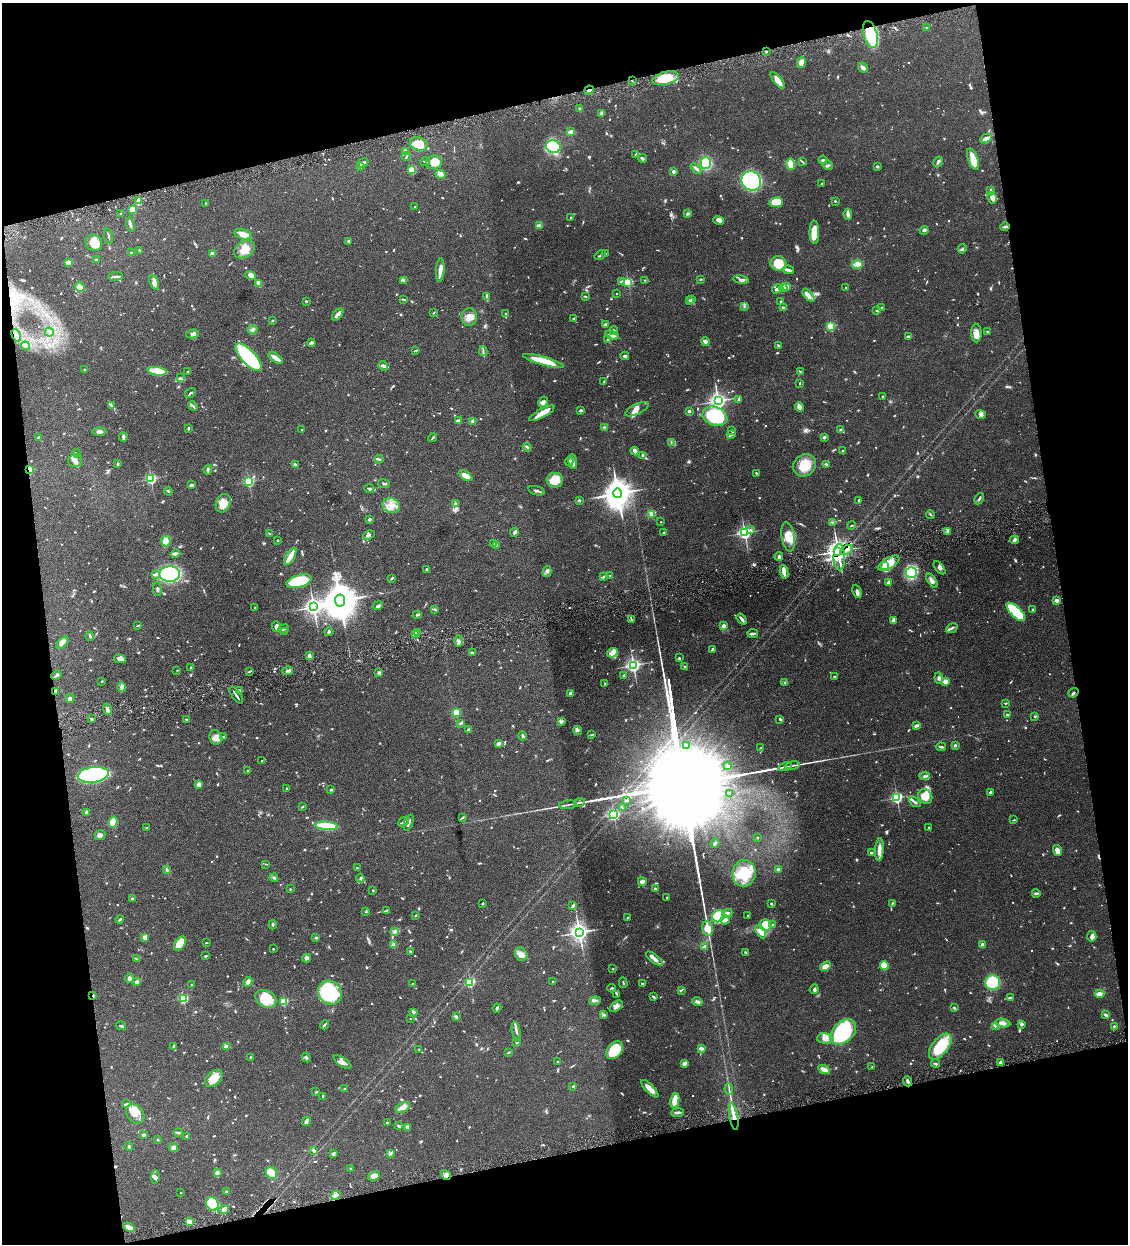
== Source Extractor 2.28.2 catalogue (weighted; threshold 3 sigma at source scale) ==
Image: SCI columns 263-4764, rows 3-4970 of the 4911 x 4971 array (HDU 1 of 3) = the unmasked area's bounding box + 8 px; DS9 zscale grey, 4 x 4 block average (1 PNG px = mean of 4 x 4 image px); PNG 1130 x 1246 px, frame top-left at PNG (2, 3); each listed source drawn as its Kron ellipse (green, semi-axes under 4 px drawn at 4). Shown black and unused: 25% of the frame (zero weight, under 4 of 8 exposures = <1% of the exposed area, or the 3 px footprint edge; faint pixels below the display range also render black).
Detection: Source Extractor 2.28.2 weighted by HDU 2 'WHT'. Background 0.0442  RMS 0.0037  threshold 0.0153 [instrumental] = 3 sigma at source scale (4.09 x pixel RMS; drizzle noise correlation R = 1.36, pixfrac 0.8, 0.05/0.05 arcsec/px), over >= 5 px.
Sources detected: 1273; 17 too faint to see at this stretch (4 x 4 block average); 2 inside a brighter object's white glare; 7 cosmic-ray / hot-pixel residue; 1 long thin detection or spike segment (spike, bleed or trail) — neither listed nor drawn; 39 coinciding with a brighter row at this scale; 73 inside a brighter listed object's ellipse — not listed separately; of the other 1134, all 500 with FLUX_AUTO >= 1.71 (the completeness limit of this list) listed and drawn (634 fainter detections not listed), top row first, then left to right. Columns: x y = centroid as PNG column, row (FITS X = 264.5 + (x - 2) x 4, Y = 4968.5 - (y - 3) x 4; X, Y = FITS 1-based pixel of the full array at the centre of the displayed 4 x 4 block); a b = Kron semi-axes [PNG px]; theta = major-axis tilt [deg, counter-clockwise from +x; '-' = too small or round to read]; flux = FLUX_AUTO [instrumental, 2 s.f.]
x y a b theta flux
926 28 3 2 - 2.8
870 35 14 7 -75 140
766 52 2 2 - 2.3
801 62 6 4 76 14
863 68 5 3 - 7.8
665 78 13 6 13 65
778 80 10 4 -51 20
632 81 2 2 - 1.7
589 90 5 2 - 5.2
580 109 3 2 - 2.2
601 114 3 2 - 6.3
571 132 3 2 - 14
986 138 6 3 28 11
419 144 9 6 -15 51
553 147 7 6 - 160
405 151 4 3 - 6.3
635 154 3 2 - 1.9
407 156 4 2 - 2.6
642 158 4 2 - 4
973 159 11 5 -70 32
823 160 4 2 - 3.9
425 162 4 2 - 1.9
434 162 8 6 10 30
802 162 4 2 - 2.1
938 162 6 3 62 4.8
363 163 6 3 22 7.6
706 163 6 5 - 65
791 164 6 4 -76 29
828 165 5 3 - 3.7
877 166 2 2 - 14
361 167 3 2 - 3.6
696 168 6 3 -42 5.3
412 170 2 2 - 110
673 171 2 2 - 20
440 174 5 4 - 12
751 181 10 9 - 300
821 184 2 2 - 5.1
991 190 4 2 - 2.5
992 198 6 3 -60 17
138 201 4 2 - 19
835 201 3 2 - 2.4
776 202 7 5 8 48
206 204 3 2 - 1.8
414 207 2 2 - 4.2
132 209 2 2 - 91
121 214 2 2 - 1.7
688 214 4 3 - 3.1
848 214 6 2 -86 8.8
571 218 2 2 - 8.4
719 220 5 3 - 11
130 225 7 2 -76 5.3
539 226 4 3 - 7.6
1005 227 4 2 - 3.7
924 230 4 2 - 3.8
814 232 12 4 -89 31
243 234 9 5 -14 20
108 236 7 2 -77 3.4
348 241 2 2 - 4.7
94 243 8 8 - 25
244 249 11 8 34 25
962 249 5 3 - 3.6
139 250 3 2 - 1.9
131 253 2 2 - 12
606 253 3 2 - 2.2
212 254 2 2 - 51
600 255 6 2 35 3.4
96 259 2 2 - 2.9
68 262 3 2 - 12
778 263 8 7 - 52
857 265 5 4 - 10
440 270 12 3 86 13
788 270 6 2 -4 6.3
251 275 5 4 - 9
116 276 7 2 6 5.8
701 279 2 2 - 1.8
404 280 4 3 - 4.2
645 280 3 2 - 2.3
741 280 8 3 -9 9
621 281 3 2 - 2.4
154 282 8 4 -66 8.1
628 282 2 2 - 210
259 283 4 3 - 19
80 287 5 4 - 12
786 287 4 3 - 14
783 288 4 2 - 24
846 288 3 2 - 1.8
777 289 5 3 - 8.2
617 293 2 2 - 2.1
808 295 8 3 -47 13
487 296 4 3 - 3.4
585 296 4 2 - 2
403 299 3 2 - 2
689 300 3 2 - 2.8
692 300 2 2 - 4.1
306 301 2 2 - 11
781 301 3 2 - 3.5
744 306 3 2 - 2.5
783 308 4 2 - 4.7
882 308 3 2 - 4
877 311 2 2 - 5.3
433 313 3 2 - 1.7
338 314 7 2 50 14
506 314 3 2 - 2.9
469 317 9 7 88 16
573 318 3 2 - 1.8
272 320 3 2 - 1.9
606 324 3 2 - 7.4
831 326 2 2 - 160
252 329 5 4 - 6.8
614 331 4 2 - 3.4
987 331 3 2 - 1.8
49 332 4 2 - 1.8
976 333 9 5 -88 13
192 334 6 3 14 5.1
16 335 6 4 -63 11
612 335 7 4 -20 8
908 336 3 2 - 3
608 340 3 2 - 2.9
705 342 4 2 - 15
311 343 4 2 - 9.2
778 345 2 2 - 3.4
25 346 4 4 - 5.3
415 350 4 2 - 2.6
483 351 5 2 - 2.9
625 356 4 2 - 4.5
249 357 18 7 -47 170
276 358 8 3 -36 15
543 361 21 3 -16 66
383 366 5 3 - 4.5
84 370 2 2 - 1.7
157 371 9 3 -7 75
800 371 4 2 - 2.4
188 372 3 2 - 4.2
180 378 3 2 - 2.3
604 382 2 2 - 2.5
800 384 3 2 - 1.8
190 393 6 2 33 2.8
882 397 4 3 - 2.3
738 400 3 2 - 2.7
718 401 3 2 - 1000
543 402 6 3 62 7.4
111 405 4 2 - 2.6
193 406 5 2 - 2.8
799 407 5 3 - 13
637 409 13 5 26 14
581 410 3 2 - 5
689 411 2 2 - 16
542 413 14 4 28 27
981 414 5 3 - 4.5
715 416 13 9 -20 170
459 421 2 2 - 17
473 421 2 2 - 38
604 427 3 2 - 2.5
188 428 3 2 - 2.2
302 430 2 2 - 2
840 430 3 2 - 2.6
99 431 7 4 0 7.7
732 431 3 2 - 1.7
731 435 5 2 - 3.6
38 437 3 2 - 4.4
123 437 5 2 - 5.3
824 437 4 3 - 3.3
433 438 4 2 - 2.6
671 442 4 2 - 1.8
527 447 4 2 - 3.1
635 451 4 3 - 11
842 451 2 2 - 2.9
76 453 4 2 - 2
643 456 3 2 - 6.5
379 459 4 3 - 2.7
75 460 7 6 - 9.9
569 461 5 3 - 4.3
573 462 7 3 -83 8.5
117 464 3 2 - 5.8
826 464 2 2 - 4.1
295 465 3 2 - 6.3
804 465 12 10 39 41
208 469 5 2 - 2.6
29 470 2 2 - 96
756 473 2 2 - 2.1
466 476 7 3 -29 18
151 479 2 2 - 310
555 480 8 7 - 40
249 481 2 2 - 260
384 484 6 2 -6 2.7
191 485 3 2 - 7.5
369 488 5 2 - 3.3
168 491 4 2 - 2.4
537 491 8 2 -15 5.5
618 493 5 4 - 4300
979 499 6 2 60 4
579 500 2 2 - 4.8
858 501 2 2 - 2.2
223 503 10 7 65 24
456 503 4 2 - 2.5
391 506 9 7 -20 20
651 514 3 2 - 3.1
930 515 4 2 - 2.1
369 519 2 2 - 17
661 522 2 2 - 2.5
832 522 3 2 - 2.2
851 525 4 2 - 1.8
751 530 2 2 - 4.9
948 531 2 2 - 2.5
515 532 4 3 - 5.9
664 533 4 2 - 3.2
745 533 2 2 - 580
269 534 3 2 - 3.3
369 535 6 3 26 4.5
788 537 15 6 -81 29
278 540 2 2 - 2.2
1014 540 4 2 - 9.7
166 541 5 5 - 20
494 544 3 2 - 2.5
496 545 4 2 - 1.9
846 550 7 3 31 10
838 551 3 2 - 1900
176 553 4 4 - 4.1
290 556 10 3 61 19
779 557 4 2 - 5.7
839 557 13 5 -88 39
889 563 12 5 31 37
885 566 2 2 - 86
939 568 8 3 -50 6.1
427 569 3 2 - 3.9
547 571 6 4 73 5
784 572 7 3 -81 16
911 572 5 5 - 110
170 574 10 7 1 200
156 575 4 3 - 4.7
610 576 3 2 - 2.3
604 577 3 2 - 2.1
392 578 4 2 - 3.7
299 581 13 6 16 91
932 581 8 3 -55 8.4
889 582 4 3 - 3.5
157 589 7 2 -84 2.8
857 591 6 3 -62 6.5
1056 600 2 2 - 36
340 601 6 5 - 7900
378 606 5 3 - 4.4
313 607 3 3 - 1100
255 608 3 2 - 1.7
435 609 4 2 - 2
1033 609 2 2 - 6.4
1016 612 12 5 -45 130
417 615 5 2 - 2.9
631 619 4 2 - 2.1
742 619 6 2 -53 6.2
893 620 3 3 - 7.9
138 626 4 2 - 2.3
276 626 5 2 - 7.7
723 626 3 2 - 11
952 628 6 2 35 4.1
284 629 5 2 - 4.7
284 632 4 2 - 2.2
329 632 4 2 - 2.8
417 632 3 3 - 5.1
753 633 5 2 - 8
415 635 2 2 - 40
90 636 5 2 - 2.9
459 641 6 2 90 4.8
62 643 7 4 45 18
712 649 3 2 - 3.4
472 652 2 2 - 2.3
612 653 5 4 - 9.4
309 656 4 3 - 6.4
679 658 3 2 - 2.1
120 659 6 3 -10 11
633 665 2 2 - 710
685 667 3 2 - 2.5
191 668 2 2 - 2.1
177 670 2 2 - 4.1
249 671 3 2 - 1.9
288 671 5 3 - 6.6
379 673 2 2 - 24
56 675 5 2 - 4.5
624 675 3 3 - 2
834 676 3 2 - 2.1
939 678 6 3 -85 5.3
102 681 2 2 - 2.5
945 681 2 2 - 47
785 683 2 2 - 4.7
605 684 4 2 - 1.9
121 687 5 2 - 3.3
55 691 3 2 - 4.1
239 691 3 2 - 1.8
571 693 3 2 - 11
1073 693 6 2 38 3.1
236 695 10 2 -55 6.5
70 698 4 4 - 6.8
1005 703 3 2 - 1.8
107 709 6 3 -71 6.8
456 712 2 2 - 120
1007 715 2 2 - 7.3
1035 716 3 2 - 2
92 719 3 2 - 2
780 719 3 2 - 3.6
187 720 3 2 - 1.7
561 721 4 4 - 4.6
461 723 3 3 - 4.5
916 726 4 2 - 5.9
469 730 2 2 - 17
578 730 4 3 - 3.5
591 735 3 2 - 2
523 736 4 2 - 3.8
216 737 7 6 - 13
223 737 2 2 - 1.8
499 743 3 2 - 7.5
955 745 2 2 - 13
687 746 3 2 - 2.6
761 747 3 2 - 2.3
941 747 5 2 - 4.8
262 761 2 2 - 1.8
728 766 3 2 - 2.2
792 766 7 2 11 4.3
785 767 7 2 15 3.5
247 770 2 2 - 2.4
93 775 15 7 7 330
925 776 5 3 - 4.5
199 784 4 3 - 9.9
287 789 3 2 - 2.1
331 790 4 2 - 2.5
991 792 3 2 - 5.7
729 794 3 2 - 2.5
925 796 8 6 -50 27
897 798 2 2 - 410
626 800 4 2 - 2.9
915 802 6 2 -33 4.7
579 803 5 2 - 3.2
568 805 9 2 8 4.7
302 807 2 2 - 2.2
622 808 4 2 - 1.9
86 812 3 2 - 4.8
614 815 2 2 - 330
462 818 4 2 - 2.4
1014 820 3 2 - 2.4
113 822 5 4 - 53
403 822 5 2 - 4.6
409 823 8 2 67 6.1
327 826 11 3 -5 100
929 827 2 2 - 3.5
147 828 3 2 - 1.8
100 835 5 5 - 7.7
758 837 2 2 - 4
715 843 4 2 - 4.9
879 849 11 4 86 14
1057 851 6 3 -74 9.3
871 853 2 2 - 7.7
266 864 3 2 - 1.8
357 868 2 2 - 1.8
778 869 3 2 - 3.7
166 870 3 2 - 2.4
744 873 13 11 81 69
274 878 4 3 - 3.9
360 878 4 3 - 3.3
642 881 4 3 - 8.9
290 889 2 2 - 1.8
655 889 2 2 - 15
373 890 2 2 - 2.8
1036 893 4 3 - 3.9
667 897 2 2 - 1.8
132 898 4 2 - 2.5
483 903 3 2 - 2.6
892 903 3 2 - 2
771 904 2 2 - 2.2
573 905 2 2 - 3
387 910 3 2 - 2
366 911 3 2 - 1.8
727 913 5 3 - 7.5
416 915 2 2 - 3.1
748 915 2 2 - 1.9
719 916 6 6 - 98
627 918 2 2 - 2.2
120 920 4 2 - 2.9
725 920 5 4 - 7.2
773 924 2 2 - 2.2
273 925 4 2 - 2.1
765 925 6 5 - 41
707 928 7 5 -77 22
395 931 3 2 - 2.7
761 931 7 4 -60 19
579 932 3 3 - 1300
1092 936 5 4 - 6.9
145 937 4 3 - 10
316 938 3 2 - 2.1
180 943 8 5 52 45
206 943 3 2 - 1.8
394 944 2 2 - 46
983 945 2 2 - 33
704 946 3 2 - 5.6
273 949 2 2 - 1.9
411 951 3 2 - 2.4
745 952 3 2 - 2.5
521 954 7 6 - 12
206 956 3 2 - 2.7
307 958 4 4 - 6.8
136 959 3 2 - 2.1
654 959 10 3 -38 14
825 966 6 3 34 21
884 966 4 3 - 34
613 969 2 2 - 2
129 978 4 4 - 4.7
137 982 3 2 - 6.8
248 982 5 3 - 10
470 982 2 2 - 250
553 982 3 2 - 2.2
623 983 5 2 - 2.1
993 983 7 7 - 90
413 984 2 2 - 8.8
643 984 3 2 - 2.2
191 985 2 2 - 3.3
612 988 4 2 - 3.6
814 989 5 3 - 3.7
681 990 4 2 - 2.3
330 993 13 11 -47 180
617 994 4 2 - 2.4
1100 994 4 2 - 21
93 996 2 2 - 2.2
653 997 4 2 - 3.2
183 998 2 2 - 210
1010 998 3 2 - 5.1
266 999 11 8 -28 56
284 1001 2 2 - 140
595 1001 6 2 6 5
697 1001 5 3 - 5.5
616 1006 7 4 37 10
497 1008 4 3 - 2.7
954 1008 3 2 - 3.2
414 1012 3 2 - 5.2
604 1015 4 2 - 2.9
1106 1015 3 2 - 4.5
457 1017 4 2 - 2.3
410 1019 2 2 - 2
1003 1023 7 3 -9 7.6
1021 1024 2 2 - 19
324 1025 5 2 - 3.7
121 1026 5 2 - 3.5
995 1026 2 2 - 1.9
1114 1026 3 2 - 2.2
516 1031 10 2 -78 5.9
843 1032 15 10 44 210
825 1039 8 5 -4 11
516 1043 2 2 - 2
173 1046 4 2 - 2.9
940 1046 15 8 52 96
226 1047 2 2 - 51
701 1048 2 2 - 33
419 1049 2 2 - 2.1
615 1050 10 7 48 68
509 1052 3 2 - 1.8
250 1057 2 2 - 1.9
306 1057 5 2 - 2.9
557 1061 2 2 - 2.9
342 1062 10 4 -35 13
1001 1062 2 2 - 37
684 1063 2 2 - 15
935 1063 4 2 - 1.9
872 1067 2 2 - 2.1
824 1070 6 4 -27 15
214 1078 10 6 44 30
907 1081 5 2 - 3.7
573 1086 2 2 - 2.1
344 1089 2 2 - 2.4
650 1089 11 3 -45 24
729 1089 5 2 - 2.6
316 1092 4 2 - 1.9
323 1096 3 2 - 2.6
675 1100 7 3 78 48
127 1104 3 2 - 3
403 1107 8 4 23 10
677 1112 6 2 5 5.9
135 1114 10 8 -49 21
734 1116 14 2 -80 16
306 1121 4 3 - 5.7
387 1123 2 2 - 2.7
399 1126 3 2 - 5.4
408 1128 3 3 - 7.9
178 1133 4 2 - 5.3
144 1135 3 2 - 2.4
186 1136 3 2 - 2.2
157 1140 2 2 - 2.6
129 1147 4 2 - 2.4
173 1147 4 4 - 6.9
314 1150 3 2 - 4.9
390 1153 3 2 - 7.5
333 1154 3 3 - 3.8
351 1169 3 2 - 2.1
217 1173 3 3 - 7
271 1173 6 5 - 50
446 1175 5 4 - 7.2
374 1176 6 3 26 18
155 1177 6 4 81 6.3
226 1191 3 2 - 1.7
181 1192 2 2 - 2.2
336 1195 5 3 - 7.1
212 1204 7 6 - 76
224 1210 5 4 - 11
189 1222 3 3 - 9.9
129 1227 6 3 -30 24
Overlapping masked pixels (flux is a lower limit): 11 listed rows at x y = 870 35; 589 90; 1005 227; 29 470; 846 550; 838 551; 839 557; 55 691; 93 996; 734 1116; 446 1175